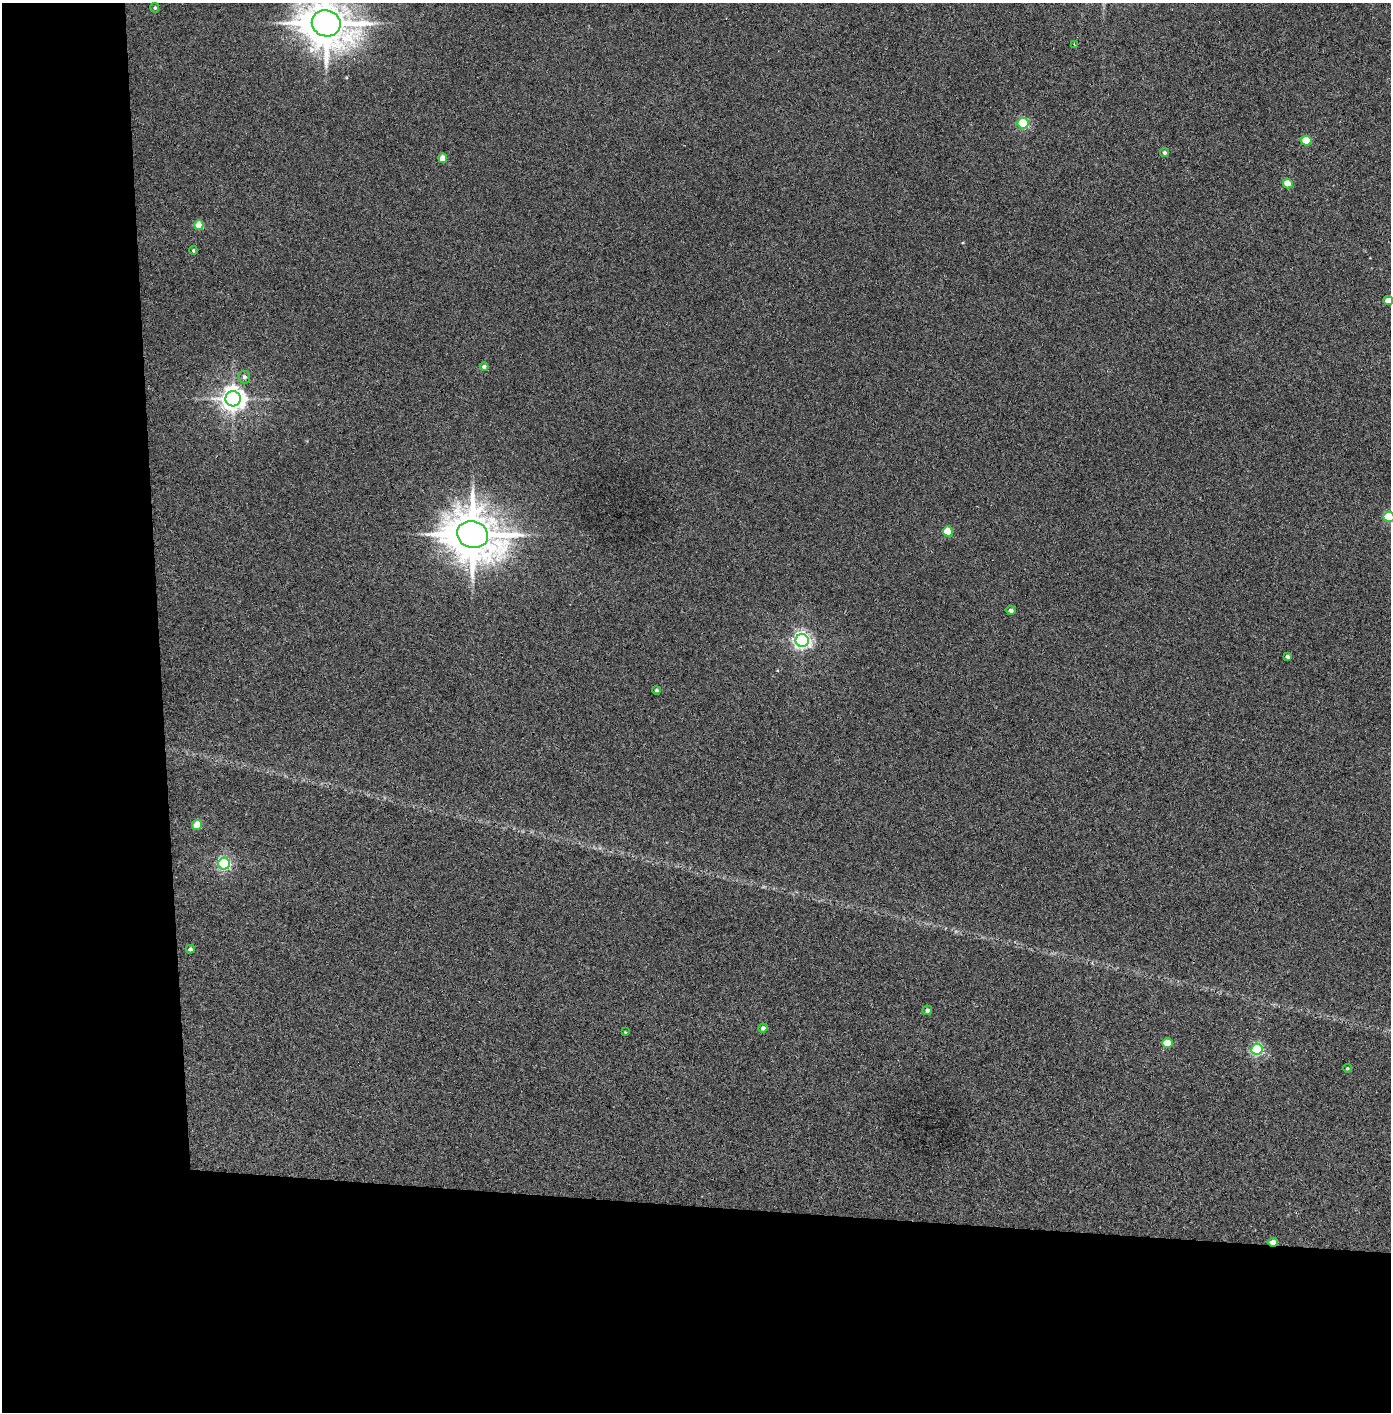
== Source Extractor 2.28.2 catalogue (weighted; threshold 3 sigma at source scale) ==
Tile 7 of 3 x 3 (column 1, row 3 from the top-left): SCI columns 80-1468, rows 4-1413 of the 4323 x 4241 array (HDU 1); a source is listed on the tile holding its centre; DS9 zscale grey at full resolution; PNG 1393 x 1414 px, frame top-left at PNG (2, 3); each listed source drawn as its Kron ellipse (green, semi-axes under 4 px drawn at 4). Shown black and unused: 24% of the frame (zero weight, under 3 of 4 exposures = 6% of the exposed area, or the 3 px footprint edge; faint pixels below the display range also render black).
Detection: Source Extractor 2.28.2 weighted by HDU 2 'WHT'; one run over the whole footprint, this tile lists its part. Background 0.045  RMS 0.0057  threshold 0.0257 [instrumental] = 3 sigma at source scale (4.5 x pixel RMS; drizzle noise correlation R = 1.50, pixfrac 1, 0.05/0.05 arcsec/px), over >= 5 px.
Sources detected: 31; all 31 listed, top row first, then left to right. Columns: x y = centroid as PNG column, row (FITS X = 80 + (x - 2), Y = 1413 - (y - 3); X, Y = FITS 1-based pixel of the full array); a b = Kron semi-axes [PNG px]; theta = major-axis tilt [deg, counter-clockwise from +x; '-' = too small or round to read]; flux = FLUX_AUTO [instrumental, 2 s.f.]
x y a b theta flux
155 8 5 4 - 0.89
326 23 14 13 - 2500
1074 44 3 2 - 0.41
1023 123 5 5 - 58
1306 141 5 5 - 17
1164 152 4 4 - 1.3
443 158 5 4 - 6.8
1288 183 5 4 - 9.9
199 225 5 4 - 14
193 250 4 3 - 0.71
1388 300 5 4 - 6.4
484 367 4 4 - 1.9
244 377 6 6 - 1.8
233 399 8 7 - 540
1389 517 5 5 - 40
948 531 5 5 - 20
473 535 16 13 -19 2900
1011 610 5 4 - 2.1
802 640 6 6 - 210
1287 657 4 3 - 1.5
657 690 4 4 - 1
197 825 5 5 - 13
224 864 6 6 - 110
190 949 4 4 - 1.3
927 1010 5 5 - 1.7
763 1028 5 4 - 1.5
625 1032 4 3 - 0.5
1167 1043 5 4 - 14
1257 1049 6 5 - 87
1347 1068 4 3 - 0.65
1273 1242 5 4 - 7.7
Overlapping masked pixels (flux is a lower limit): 1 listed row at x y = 1273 1242
Isophote crosses this tile's border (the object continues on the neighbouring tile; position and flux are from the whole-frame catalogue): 3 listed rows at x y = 326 23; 1388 300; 1389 517